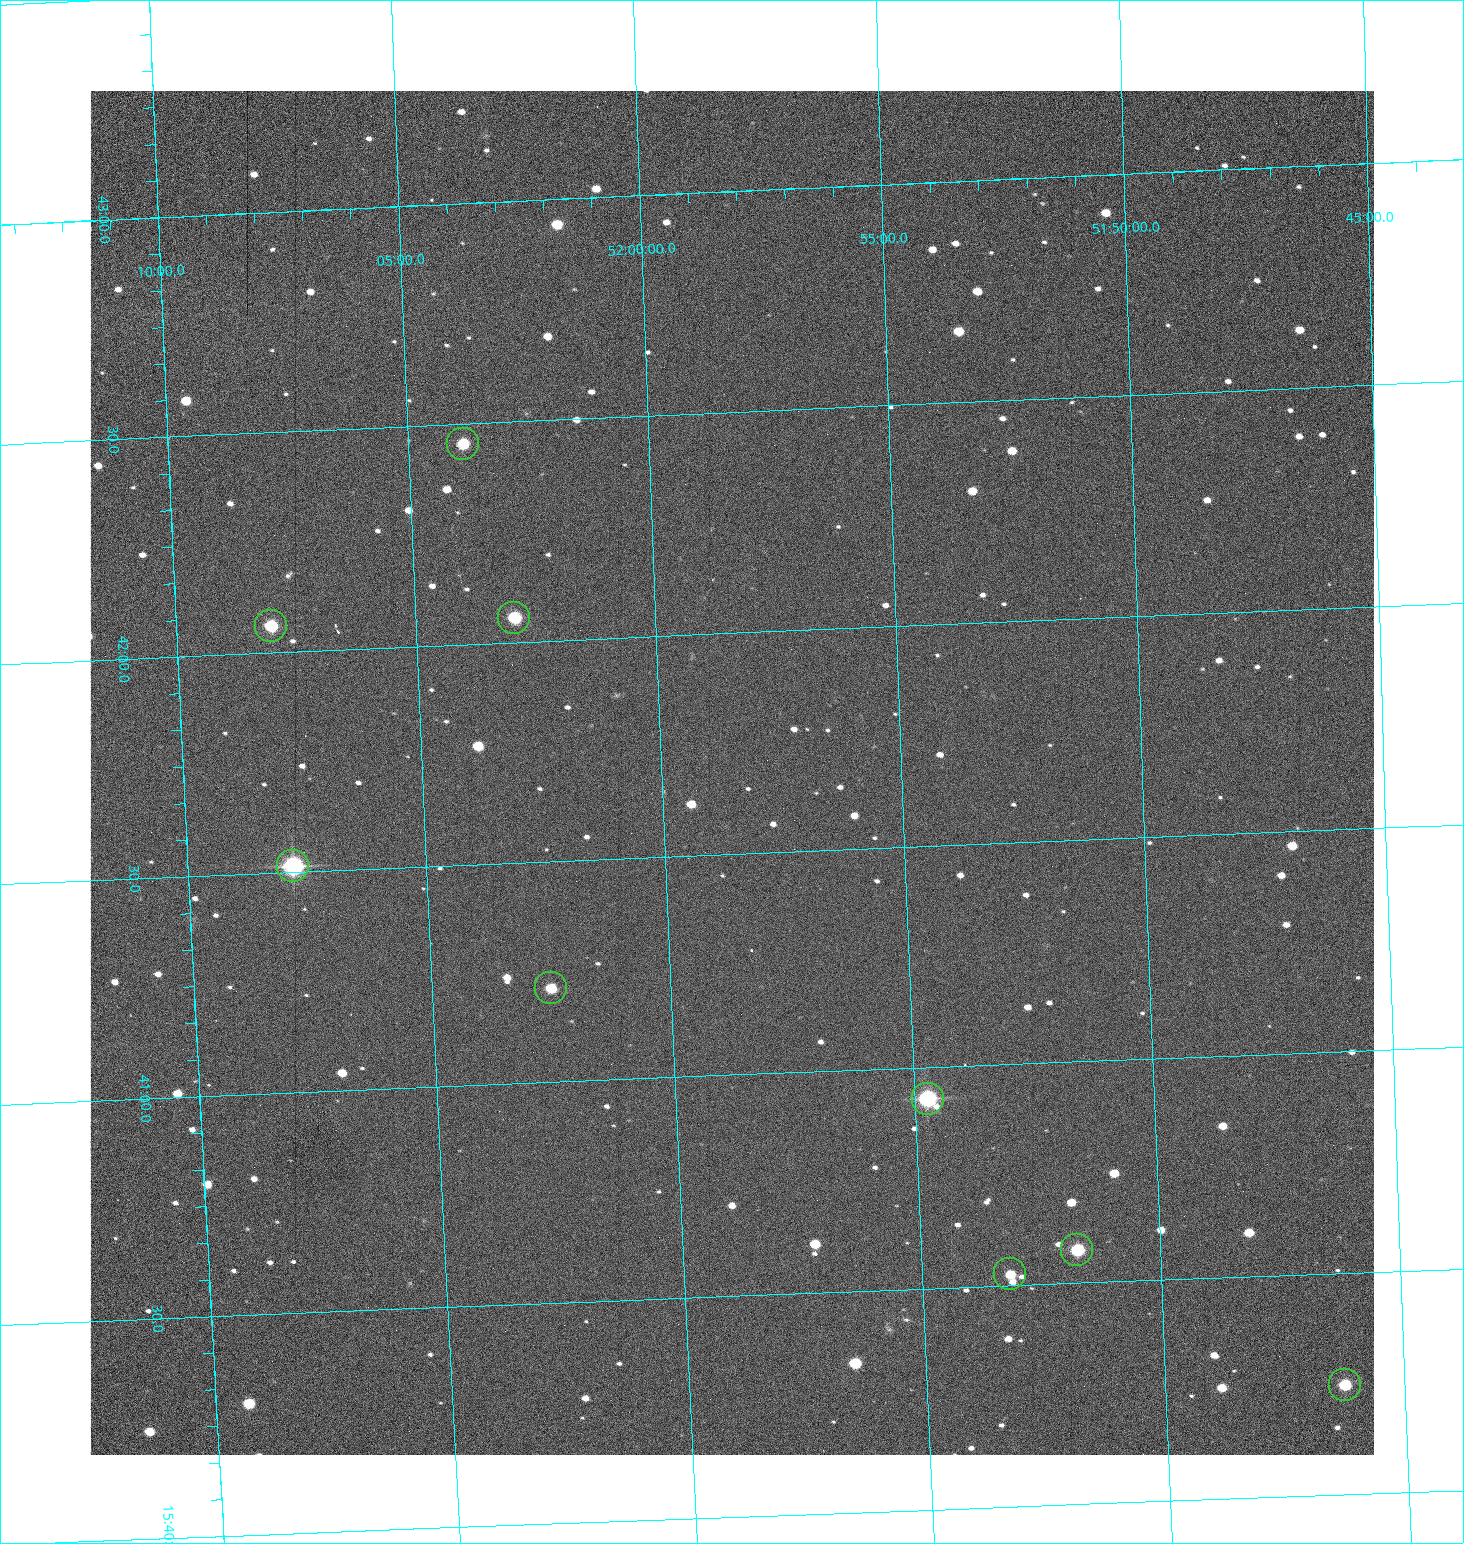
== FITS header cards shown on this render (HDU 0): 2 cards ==
NAXIS1  =                 1284 /fastest changing axis
NAXIS2  =                 1364 /next to fastest changing axis

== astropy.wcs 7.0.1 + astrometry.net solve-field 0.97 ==
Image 1284 x 1364 px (HDU 0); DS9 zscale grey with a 90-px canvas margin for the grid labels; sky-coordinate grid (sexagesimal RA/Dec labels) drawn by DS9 from the SOLVED WCS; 9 Tycho-2 reference stars matched to detected sources circled (green)
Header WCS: RA---TAN/DEC--TAN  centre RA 15:41:41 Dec +51:59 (235.42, +51.98 deg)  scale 1.26 arcsec/px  FOV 26.9' x 28.5'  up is +92 deg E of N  parity flipped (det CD > 0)
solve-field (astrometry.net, Tycho-2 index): VERIFIED the header's WCS against the Tycho-2 star catalogue (9 matches, 0 conflicts) and refined it, rather than solving blind
Solved WCS: RA---TAN-SIP/DEC--TAN-SIP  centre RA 15:41:41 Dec +51:59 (235.42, +51.98 deg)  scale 1.25 arcsec/px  FOV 26.8' x 28.5'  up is +92 deg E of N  parity flipped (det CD > 0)
The solver's refit moves the header's centre by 0.49 arcsec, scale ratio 0.9966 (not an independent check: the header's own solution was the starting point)
Tycho-2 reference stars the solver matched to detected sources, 9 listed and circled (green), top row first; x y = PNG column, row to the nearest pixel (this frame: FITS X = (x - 90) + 1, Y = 1364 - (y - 91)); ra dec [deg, ICRS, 3 dp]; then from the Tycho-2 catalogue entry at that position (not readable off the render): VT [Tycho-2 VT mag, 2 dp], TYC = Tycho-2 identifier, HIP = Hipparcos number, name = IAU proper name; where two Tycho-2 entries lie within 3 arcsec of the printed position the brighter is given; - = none
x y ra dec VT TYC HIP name
463 444 235.614 +52.064 11.61 3489-1132-1 - -
514 618 235.514 +52.049 11.19 3489-1407-1 - -
271 626 235.515 +52.133 11.12 3489-1380-1 - -
293 866 235.378 +52.130 9.31 3489-1322-1 76850 -
551 988 235.303 +52.042 11.52 3489-958-1 - -
928 1099 235.232 +51.912 9.59 3489-824-1 - -
1077 1250 235.143 +51.862 10.97 3489-1016-1 - -
1010 1274 235.131 +51.886 12.29 3489-908-1 - -
1345 1385 235.062 +51.771 11.53 3489-1453-1 - -